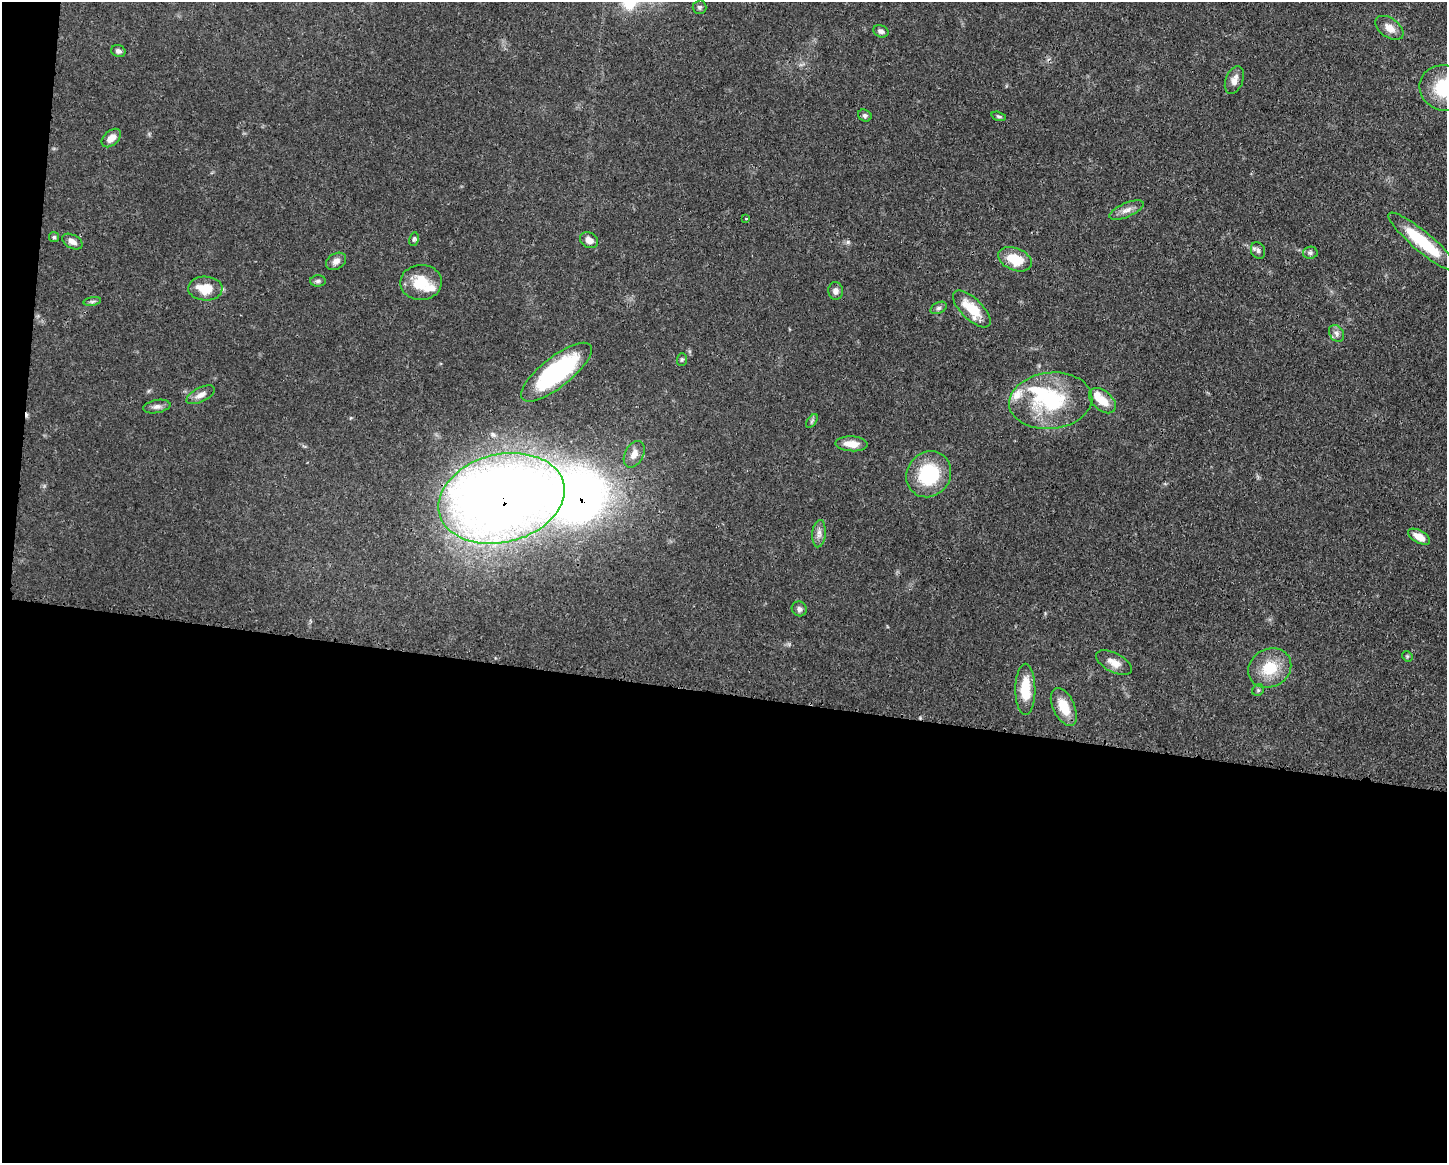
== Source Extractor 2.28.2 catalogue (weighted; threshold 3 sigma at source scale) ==
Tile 10 of 3 x 4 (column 1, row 4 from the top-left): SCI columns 112-1556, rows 6-1166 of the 4670 x 4657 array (HDU 1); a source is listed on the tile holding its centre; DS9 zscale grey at full resolution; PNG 1449 x 1165 px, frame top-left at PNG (2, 2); each listed source drawn as its Kron ellipse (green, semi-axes under 4 px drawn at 4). Shown black and unused: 42% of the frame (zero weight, under 3 of 4 exposures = <1% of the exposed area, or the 3 px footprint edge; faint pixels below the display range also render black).
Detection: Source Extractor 2.28.2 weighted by HDU 2 'WHT'; one run over the whole footprint, this tile lists its part. Background 0.0551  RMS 0.0033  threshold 0.0148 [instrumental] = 3 sigma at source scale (4.5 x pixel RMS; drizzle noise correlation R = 1.50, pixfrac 1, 0.05/0.05 arcsec/px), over >= 5 px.
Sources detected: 55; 3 inside a brighter object's white glare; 1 cosmic-ray / hot-pixel residue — neither listed nor drawn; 3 inside a brighter listed object's ellipse — not listed separately; the other 48 listed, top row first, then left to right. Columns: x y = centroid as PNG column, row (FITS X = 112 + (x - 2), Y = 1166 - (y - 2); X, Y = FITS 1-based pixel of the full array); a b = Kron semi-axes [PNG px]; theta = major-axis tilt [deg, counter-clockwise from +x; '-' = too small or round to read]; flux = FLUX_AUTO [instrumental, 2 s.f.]
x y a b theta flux
699 7 7 7 - 0.69
1389 28 16 9 -36 3.1
881 31 8 6 -22 1.2
118 51 7 6 - 1.1
1234 80 14 8 68 2.3
1444 88 25 22 -22 19
865 115 7 6 - 0.79
999 116 7 4 -17 0.53
111 138 11 7 42 2.6
1126 210 18 7 23 2.2
746 219 3 3 - 1.6
54 237 5 5 - 0.52
414 239 7 4 80 0.6
589 240 9 7 -28 2.5
72 242 11 6 -28 1.8
1423 242 44 10 -40 18
1258 250 9 7 -67 1
1310 253 7 6 - 0.84
1015 259 17 11 -22 8
336 261 11 8 31 1.7
318 281 8 5 2 0.8
421 282 21 17 3 9.6
205 288 17 12 -2 7.5
836 291 9 7 -85 1.3
92 301 9 4 9 0.74
939 308 8 5 27 0.9
972 309 24 10 -44 9.9
1336 333 9 7 -55 1.3
682 360 6 5 - 0.52
556 372 43 15 38 37
201 395 15 7 26 2.1
1051 401 42 28 6 27
1102 401 16 9 -41 5.3
157 407 14 6 11 1.5
812 421 8 4 53 0.64
852 444 16 7 -3 4.4
634 454 14 9 62 2.8
929 474 24 21 52 20
501 498 64 44 14 510
819 534 14 6 85 1.8
1419 537 12 6 -29 3.5
799 609 7 7 - 1.2
1407 656 6 4 -45 0.43
1114 663 19 9 -28 3.3
1270 668 22 19 28 10
1025 689 25 10 -90 9.6
1258 690 6 5 - 0.55
1064 707 20 10 -64 7.1
Overlapping masked pixels (flux is a lower limit): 1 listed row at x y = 501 498
Isophote crosses this tile's border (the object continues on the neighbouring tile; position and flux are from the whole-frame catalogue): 1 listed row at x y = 1444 88
Unlisted compact peaks at least as high as the median listed source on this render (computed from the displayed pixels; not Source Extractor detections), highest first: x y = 848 242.